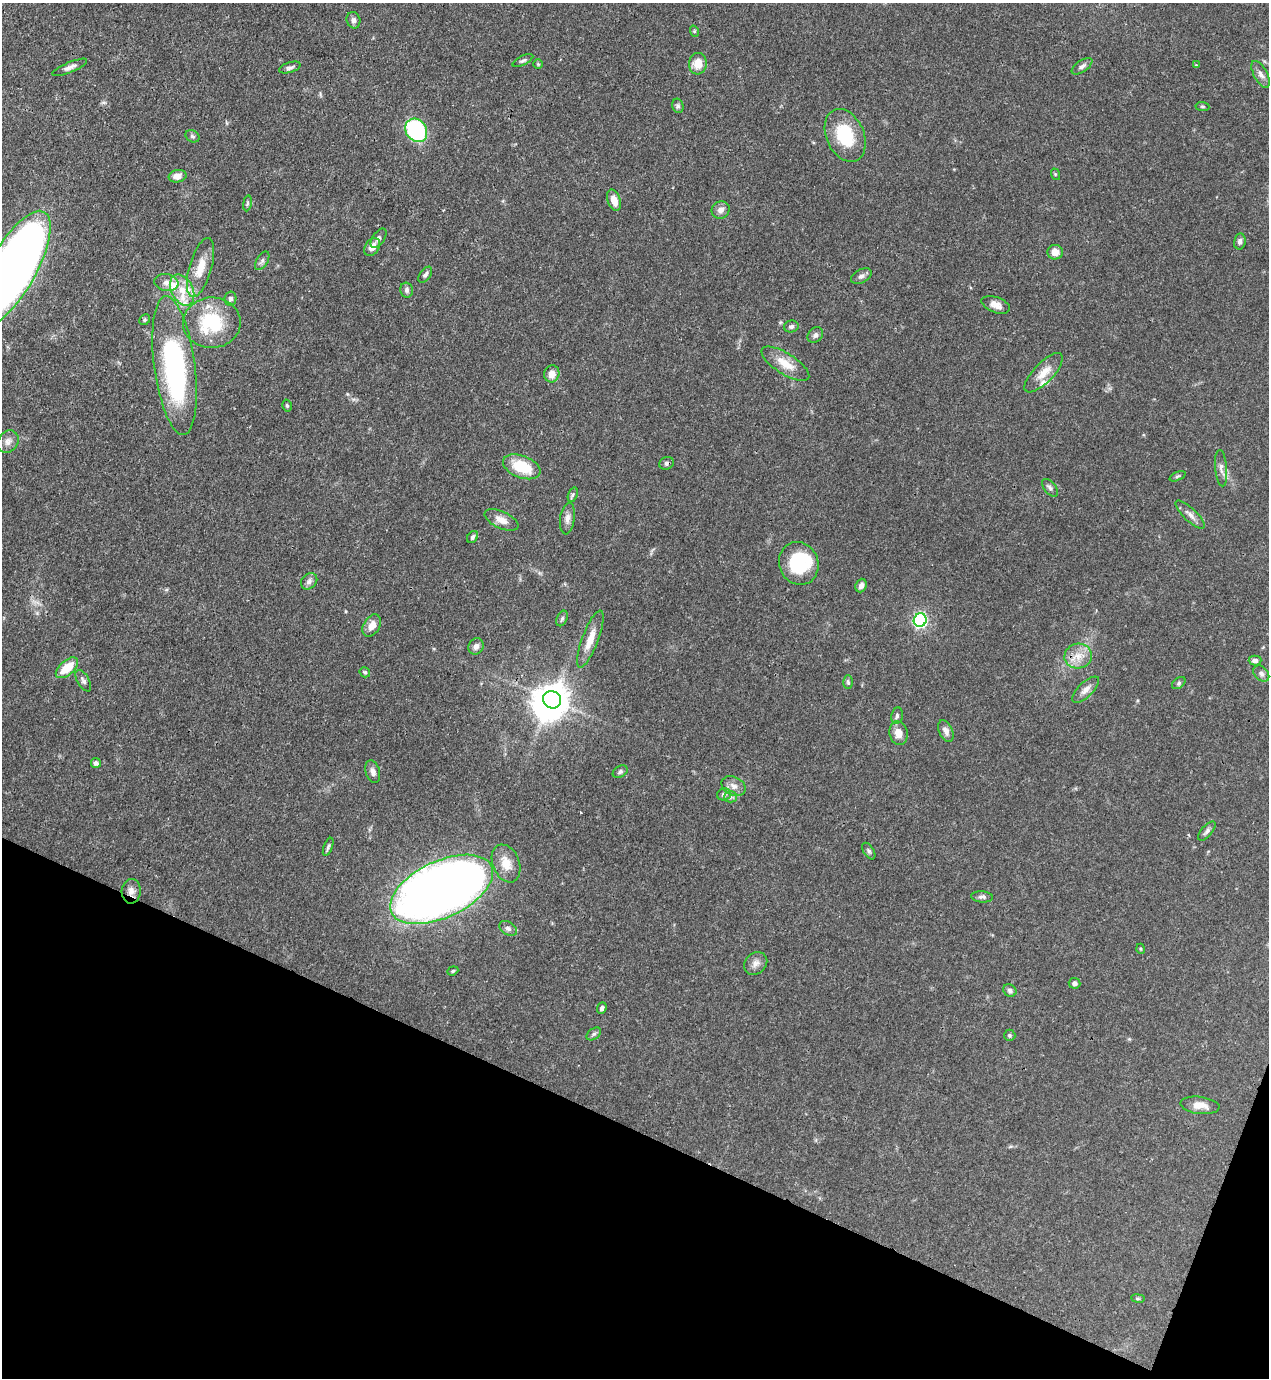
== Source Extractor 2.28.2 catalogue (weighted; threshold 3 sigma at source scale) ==
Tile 15 of 4 x 4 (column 3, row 4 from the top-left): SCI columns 2758-4024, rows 40-1415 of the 5643 x 5583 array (HDU 1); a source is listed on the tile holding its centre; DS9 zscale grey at full resolution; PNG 1271 x 1380 px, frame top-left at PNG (2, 3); each listed source drawn as its Kron ellipse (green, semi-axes under 4 px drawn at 4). Shown black and unused: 19% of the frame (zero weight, under 3 of 4 exposures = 7% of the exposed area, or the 3 px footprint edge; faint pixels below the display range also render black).
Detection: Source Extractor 2.28.2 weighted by HDU 2 'WHT'; one run over the whole footprint, this tile lists its part. Background 0.07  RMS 0.0036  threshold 0.016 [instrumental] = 3 sigma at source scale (4.5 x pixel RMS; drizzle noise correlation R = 1.50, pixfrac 1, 0.05/0.05 arcsec/px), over >= 5 px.
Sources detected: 107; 3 inside a brighter object's white glare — neither listed nor drawn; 5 inside a brighter listed object's ellipse — not listed separately; the other 99 listed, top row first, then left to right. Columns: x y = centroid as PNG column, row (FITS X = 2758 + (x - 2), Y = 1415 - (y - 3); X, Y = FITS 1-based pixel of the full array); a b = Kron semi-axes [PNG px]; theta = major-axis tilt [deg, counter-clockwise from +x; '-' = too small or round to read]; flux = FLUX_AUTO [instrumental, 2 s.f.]
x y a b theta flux
353 20 8 7 - 1.2
694 31 6 3 -72 0.41
523 61 11 4 26 0.81
538 64 4 4 - 0.39
698 64 10 9 - 5.1
1196 65 3 3 - 0.3
1082 66 12 6 34 1.3
70 67 19 5 23 1.8
290 68 11 5 18 1.1
1261 74 15 6 -62 1.8
678 106 7 5 -76 0.86
1202 106 7 4 -6 0.53
416 130 12 10 -55 37
845 135 27 19 -66 17
192 136 7 5 -30 0.76
1055 174 6 4 -72 0.37
177 176 9 6 12 2.6
614 200 11 6 -72 3.7
247 203 8 4 81 0.63
721 210 9 8 - 1.9
378 238 11 6 55 1.1
1240 241 8 5 80 1.2
372 247 10 7 54 2.8
1055 252 7 7 - 3.2
262 261 10 5 58 0.97
201 267 30 11 74 7.6
12 269 65 23 61 430
425 275 9 5 53 0.94
861 276 11 6 28 1.3
166 282 12 8 -10 2.3
182 290 16 11 -63 6
407 290 7 6 - 1.1
230 299 7 6 - 1
996 305 15 7 -20 2.5
145 320 6 5 - 0.5
212 323 29 25 2 22
791 326 7 6 - 0.89
815 335 8 7 - 1.2
785 364 27 10 -32 6.2
175 366 70 20 -82 81
1044 373 25 10 46 5
552 374 8 7 - 3.2
287 406 6 4 -74 0.57
8 442 12 10 54 2.1
667 463 7 6 - 0.95
522 467 19 11 -21 12
1221 468 18 6 -85 1.9
1177 476 9 4 21 0.6
1050 488 10 5 -51 1
573 495 7 4 70 0.63
1190 515 19 6 -44 2.3
567 518 16 7 82 2.1
501 520 18 8 -24 3.2
473 537 6 5 - 0.93
799 563 22 19 -66 20
309 581 9 7 45 1.4
861 586 7 5 68 1.3
562 618 8 5 64 0.81
920 620 7 6 - 69
372 625 12 8 58 3.2
590 639 30 8 69 5.4
476 646 8 7 - 1.5
1078 656 14 12 13 4.6
1255 660 6 5 - 1.2
67 668 13 7 41 7.9
365 672 5 5 - 0.59
1261 674 9 6 -46 1.2
83 681 12 6 -60 1.1
848 682 7 4 -88 0.59
1179 683 7 5 38 0.64
1086 690 17 7 44 2.3
552 700 9 8 - 590
897 716 8 5 80 0.92
946 731 11 6 -65 1.7
898 733 12 9 -79 3.5
96 763 5 5 - 1.1
373 772 11 7 -74 1.7
620 772 8 5 31 0.91
734 786 13 9 -26 2.3
724 794 7 6 - 1.1
730 797 6 5 - 0.84
1207 831 11 5 50 1.1
328 847 10 4 69 0.82
869 851 9 5 -58 0.78
506 863 20 13 -68 5.2
442 889 55 28 25 420
131 891 12 9 86 2.2
982 897 11 5 -4 1.1
508 928 10 6 -33 1.2
1141 949 5 3 - 0.33
756 963 13 10 41 2.2
453 971 6 4 22 0.53
1074 983 6 5 - 1.2
1010 990 7 6 - 1
602 1008 6 4 67 0.99
594 1034 8 5 36 0.81
1010 1035 6 5 - 0.67
1200 1105 19 8 -7 3.6
1138 1298 7 3 -8 0.48
Overlapping masked pixels (flux is a lower limit): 3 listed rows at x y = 12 269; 667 463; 131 891
Isophote crosses this tile's border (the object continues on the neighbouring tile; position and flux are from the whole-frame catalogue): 1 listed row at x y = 12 269